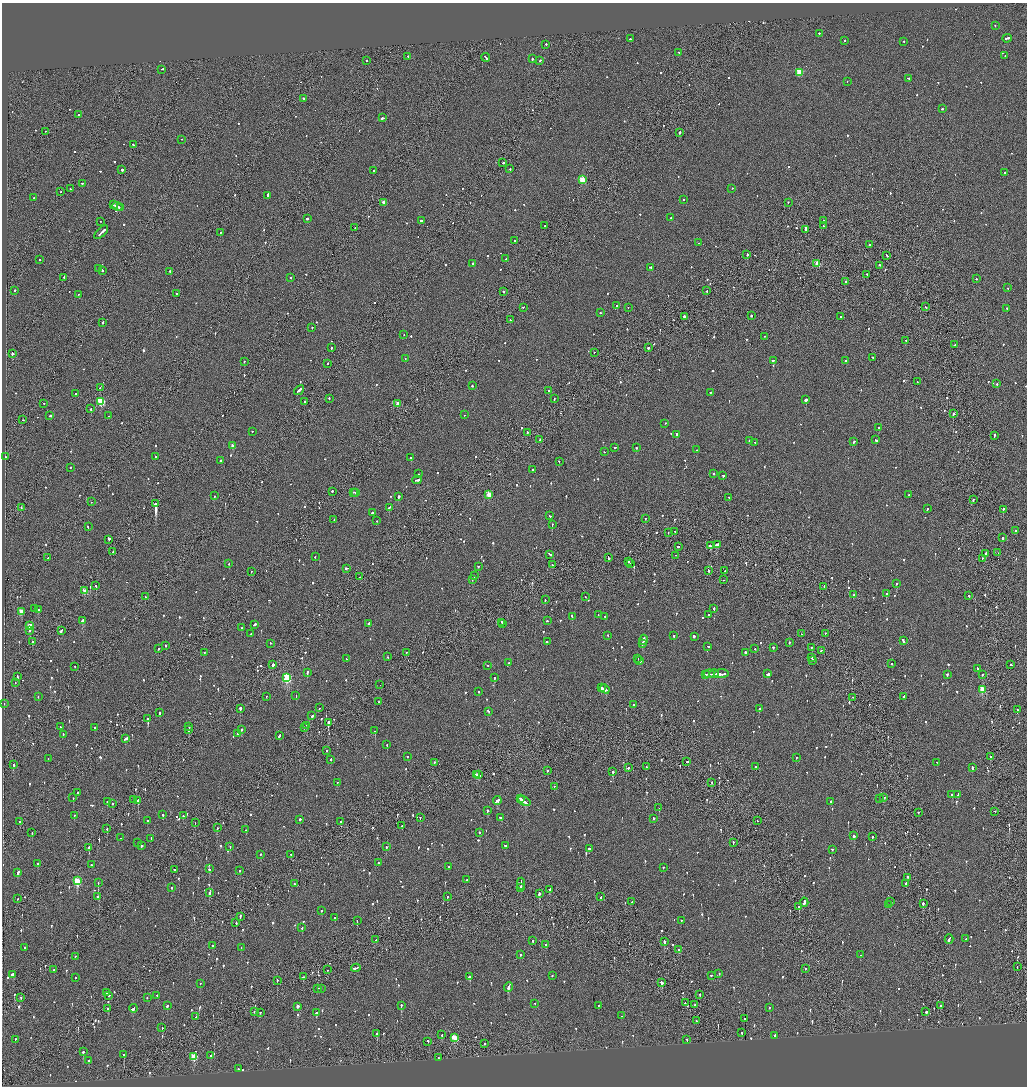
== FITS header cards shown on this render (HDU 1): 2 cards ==
NAXIS1  =                 2050
NAXIS2  =                 2168

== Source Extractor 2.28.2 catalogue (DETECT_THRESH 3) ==
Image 2050 x 2168 px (HDU 1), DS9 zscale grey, zoomed out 1/2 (1 PNG px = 2 x 2 image px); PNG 1029 x 1088 px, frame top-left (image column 2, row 2168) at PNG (2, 3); each listed source drawn as its Kron ellipse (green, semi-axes under 4 px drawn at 4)
Background -0.111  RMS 0.11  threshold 0.319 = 3 sigma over >= 5 px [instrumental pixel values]
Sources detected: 1226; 52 cannot appear on this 1/2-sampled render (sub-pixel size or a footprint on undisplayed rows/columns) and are neither listed nor drawn; of the other 1174, the 500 brightest by FLUX_AUTO listed and drawn (674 fainter detections omitted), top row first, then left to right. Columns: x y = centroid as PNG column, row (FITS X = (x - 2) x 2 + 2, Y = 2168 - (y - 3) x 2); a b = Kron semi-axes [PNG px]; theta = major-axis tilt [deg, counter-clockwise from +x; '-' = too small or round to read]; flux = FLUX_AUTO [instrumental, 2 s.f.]
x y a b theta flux
995 26 2 2 - 130
819 34 2 2 - 130
630 39 2 2 - 120
1007 39 5 2 - 340
845 41 2 2 - 100
904 42 2 2 - 93
546 45 3 2 - 160
679 53 2 2 - 96
1005 56 2 2 - 120
408 57 2 2 - 130
486 58 4 2 - 350
532 59 2 2 - 220
367 61 2 1 - 99
540 61 2 2 - 130
162 70 2 1 - 300
799 73 3 3 - 830
909 79 3 2 - 450
847 82 2 2 - 83
304 99 2 2 - 150
942 109 2 2 - 170
78 115 2 2 - 90
383 118 3 2 - 470
45 132 2 1 - 150
679 133 2 2 - 900
182 140 2 2 - 89
133 145 2 2 - 220
503 163 2 1 - 620
510 169 2 2 - 120
122 170 3 2 - 520
374 171 2 2 - 120
1005 173 2 2 - 230
582 180 3 3 - 910
82 184 2 2 - 160
70 189 2 2 - 150
732 189 2 2 - 110
61 192 2 1 - 97
268 196 4 2 - 430
34 198 3 1 - 240
683 200 2 2 - 80
383 203 3 2 - 130
788 203 2 1 - 140
113 205 4 1 - 320
117 207 5 2 - 460
120 208 2 1 - 220
671 218 2 2 - 340
307 219 2 2 - 610
421 221 2 2 - 400
823 221 2 2 - 200
100 222 2 1 - 180
545 226 2 2 - 200
823 226 2 2 - 140
355 228 2 1 - 93
805 230 4 2 - 310
101 233 9 2 44 520
220 233 2 2 - 190
514 241 2 2 - 87
699 243 2 2 - 440
869 245 2 2 - 150
747 255 2 2 - 120
887 256 3 2 - 180
505 259 2 2 - 130
40 260 2 2 - 100
473 264 3 2 - 290
817 264 3 2 - 420
880 266 2 2 - 140
650 268 3 2 - 170
98 269 2 2 - 110
102 271 2 2 - 130
170 272 2 2 - 140
867 275 2 2 - 83
64 278 2 2 - 280
291 278 2 1 - 120
976 279 2 2 - 130
846 282 2 1 - 460
1008 288 2 2 - 83
15 291 2 2 - 190
707 291 2 1 - 87
503 292 2 2 - 190
176 294 2 1 - 160
78 295 2 2 - 85
617 306 2 2 - 270
926 307 3 2 - 130
523 308 2 2 - 110
628 308 2 2 - 82
1007 309 2 2 - 130
600 313 2 2 - 140
751 316 2 2 - 420
684 317 2 2 - 210
841 317 2 2 - 110
510 320 2 2 - 100
103 323 2 2 - 140
312 328 2 2 - 120
404 335 2 2 - 90
765 337 2 2 - 89
906 341 2 2 - 140
955 345 2 2 - 95
331 348 2 2 - 210
648 348 2 2 - 840
594 353 2 2 - 120
12 354 2 2 - 410
872 358 2 2 - 110
405 359 2 2 - 110
773 361 3 2 - 130
846 361 2 2 - 110
244 362 2 2 - 130
327 364 2 2 - 150
917 382 2 2 - 82
997 384 2 2 - 80
472 386 2 2 - 140
100 388 3 2 - 150
299 391 6 2 42 620
548 391 2 2 - 92
710 393 2 2 - 110
75 394 2 2 - 110
329 399 2 2 - 110
554 399 2 1 - 190
806 400 2 2 - 2700
101 402 3 3 - 1200
304 402 2 2 - 470
44 404 2 2 - 110
398 404 2 2 - 210
91 409 2 2 - 140
953 414 2 2 - 610
464 415 2 1 - 88
50 416 3 2 - 280
109 416 2 2 - 470
22 420 2 2 - 120
665 424 2 2 - 220
879 428 2 2 - 420
252 432 2 1 - 460
527 433 2 2 - 140
677 435 2 2 - 500
994 436 3 2 - 240
539 440 2 1 - 85
876 440 3 2 - 380
749 441 2 2 - 140
854 442 3 2 - 150
755 443 4 2 - 350
233 446 3 2 - 190
615 448 2 2 - 88
636 448 2 2 - 120
696 450 2 2 - 92
604 452 2 1 - 200
6 457 2 2 - 260
155 457 2 2 - 210
411 458 2 2 - 400
221 461 2 2 - 140
559 462 2 2 - 86
70 468 2 2 - 90
533 470 2 2 - 83
419 474 2 2 - 85
714 474 2 2 - 120
723 476 2 2 - 180
417 480 5 2 - 250
332 492 2 2 - 630
353 493 2 2 - 190
356 493 3 2 - 220
489 495 3 3 - 560
909 495 2 2 - 150
214 496 2 1 - 270
398 497 2 2 - 610
729 498 2 1 - 120
973 500 3 2 - 150
91 502 2 1 - 190
156 504 3 2 - 12000
21 508 2 2 - 160
389 508 4 2 - 310
927 509 2 2 - 120
1003 510 2 2 - 190
372 513 2 2 - 170
550 516 2 2 - 90
645 519 2 2 - 96
334 520 2 1 - 100
377 521 2 2 - 250
552 525 2 2 - 150
88 527 2 2 - 140
1015 531 2 1 - 84
675 532 2 2 - 100
668 533 2 1 - 80
1002 538 2 2 - 380
109 540 3 2 - 220
717 545 3 2 - 660
710 546 3 2 - 550
679 547 3 1 - 230
113 552 3 2 - 470
998 553 2 1 - 83
985 554 2 2 - 1100
550 555 3 2 - 140
675 556 2 1 - 88
315 557 2 2 - 96
48 558 2 1 - 83
608 558 3 1 - 230
982 559 2 2 - 110
629 562 2 2 - 140
229 564 2 2 - 130
630 564 2 2 - 120
552 565 2 2 - 120
478 567 2 2 - 100
346 569 3 2 - 240
708 571 2 2 - 160
724 571 2 2 - 80
251 572 2 2 - 130
474 576 2 2 - 140
360 577 2 1 - 98
472 580 2 2 - 150
723 580 2 1 - 110
896 584 2 2 - 87
96 586 2 2 - 240
824 587 2 2 - 180
85 591 3 2 - 300
886 594 2 2 - 670
854 595 2 2 - 190
969 596 2 2 - 260
145 597 2 2 - 82
585 597 2 1 - 120
545 600 2 2 - 82
35 609 2 2 - 120
714 609 3 2 - 180
38 610 2 2 - 400
21 612 3 3 - 300
598 615 2 2 - 120
708 615 2 2 - 84
572 617 3 2 - 240
605 617 2 2 - 85
83 621 3 2 - 600
547 621 2 2 - 130
502 623 2 2 - 140
369 624 2 2 - 160
502 624 2 1 - 160
254 625 3 2 - 320
30 626 3 3 - 380
241 628 2 2 - 98
30 631 2 2 - 89
61 631 3 2 - 230
251 634 2 1 - 120
801 634 2 2 - 83
825 634 2 2 - 80
608 636 2 2 - 92
674 636 2 2 - 91
694 637 2 2 - 160
643 640 5 2 - 400
903 641 4 2 - 310
32 642 2 2 - 250
547 642 2 2 - 140
789 643 2 2 - 94
270 644 2 2 - 160
642 644 3 2 - 280
166 646 2 2 - 95
708 647 2 2 - 120
773 648 2 2 - 120
811 648 2 2 - 130
158 649 2 2 - 110
755 649 2 2 - 100
821 651 2 2 - 150
204 653 2 1 - 120
406 653 2 2 - 100
745 653 3 2 - 380
388 657 2 1 - 310
812 658 2 2 - 160
347 659 2 2 - 95
638 659 2 1 - 380
640 661 2 1 - 230
812 661 2 2 - 160
508 663 2 2 - 110
892 664 2 1 - 99
273 665 2 1 - 3700
1011 665 3 2 - 210
488 666 2 2 - 130
75 667 2 2 - 80
978 669 3 2 - 300
307 673 3 2 - 190
709 674 5 1 - 420
714 674 5 2 - 310
721 674 7 2 3 680
768 674 3 2 - 320
705 675 2 2 - 200
947 675 2 2 - 280
982 675 2 2 - 160
17 677 3 2 - 240
287 678 4 3 - 1700
494 678 2 2 - 170
15 683 2 1 - 84
380 685 2 1 - 130
601 688 3 2 - 180
605 689 5 2 - 350
982 690 3 3 - 620
479 692 2 2 - 84
296 696 2 2 - 270
38 697 2 2 - 86
266 697 2 1 - 80
904 697 3 2 - 130
852 698 2 1 - 150
378 702 2 1 - 110
4 704 2 2 - 130
634 705 2 1 - 80
319 708 2 1 - 84
240 709 2 2 - 2200
759 709 2 2 - 350
1017 710 2 1 - 120
488 712 3 2 - 200
159 713 2 2 - 120
312 716 2 2 - 140
148 719 2 2 - 1000
328 723 4 1 - 5500
307 726 3 2 - 140
61 727 2 2 - 100
189 727 2 2 - 200
94 728 2 2 - 120
304 728 2 2 - 100
189 730 2 2 - 1300
241 730 2 2 - 250
375 731 2 2 - 200
237 734 2 2 - 150
63 735 2 2 - 100
279 736 3 2 - 190
126 739 4 2 - 260
387 745 2 2 - 360
327 751 2 2 - 130
990 756 2 2 - 150
407 757 2 2 - 89
796 758 2 2 - 94
48 759 2 2 - 94
331 760 3 2 - 120
687 762 2 1 - 860
435 763 2 2 - 140
937 763 2 1 - 86
13 765 2 1 - 310
646 767 2 2 - 180
756 767 2 2 - 120
628 768 2 2 - 88
972 768 3 2 - 220
547 771 2 1 - 210
613 772 2 2 - 560
477 775 3 2 - 250
479 775 3 2 - 210
337 783 2 2 - 83
711 783 2 2 - 140
554 787 2 2 - 82
78 793 2 2 - 370
952 795 2 2 - 240
958 795 3 2 - 230
73 798 2 2 - 120
884 798 3 2 - 100
520 799 2 2 - 140
879 799 2 1 - 230
134 800 2 2 - 130
138 801 2 1 - 1100
497 801 4 2 - 670
107 802 2 2 - 260
524 802 7 2 -33 650
830 802 2 2 - 140
113 804 2 2 - 100
659 808 2 1 - 200
487 811 2 2 - 480
995 812 2 2 - 80
918 813 2 2 - 92
163 815 2 2 - 400
74 816 2 2 - 290
183 816 2 2 - 170
420 818 2 2 - 220
501 818 3 2 - 150
653 819 2 2 - 260
300 820 2 2 - 240
147 821 2 2 - 120
757 821 2 1 - 210
20 822 2 2 - 140
341 822 2 2 - 490
195 823 2 1 - 160
402 826 2 2 - 110
217 828 2 1 - 230
107 829 2 1 - 160
246 830 2 2 - 120
32 833 2 1 - 190
479 833 2 2 - 170
854 836 2 2 - 470
872 837 2 2 - 280
121 838 2 2 - 130
151 839 2 2 - 120
138 843 2 1 - 88
733 843 2 2 - 110
141 846 2 2 - 870
505 846 3 2 - 140
230 847 2 2 - 120
386 847 3 2 - 230
89 848 3 2 - 530
589 849 2 2 - 490
832 850 2 2 - 87
261 855 2 1 - 320
291 855 2 2 - 120
379 863 2 1 - 240
38 864 2 2 - 130
91 865 2 2 - 120
449 867 2 2 - 110
663 868 2 2 - 170
209 869 2 2 - 200
174 870 2 2 - 93
239 871 2 2 - 82
18 873 3 2 - 180
907 878 2 2 - 170
467 880 2 2 - 100
77 881 3 3 - 1100
98 883 2 2 - 550
294 884 2 2 - 200
521 884 6 1 88 400
906 884 2 2 - 470
172 888 2 2 - 360
521 888 4 2 - 450
549 890 3 2 - 210
209 893 2 2 - 130
539 894 3 2 - 610
97 897 2 2 - 170
447 897 2 2 - 84
601 897 2 1 - 150
18 899 2 2 - 150
631 902 2 2 - 160
891 902 2 2 - 130
804 903 4 2 - 580
923 904 2 2 - 510
889 905 2 2 - 270
799 907 2 2 - 460
321 911 2 2 - 160
240 917 2 2 - 290
335 918 2 2 - 350
357 921 2 2 - 86
681 921 2 2 - 94
236 923 2 2 - 150
302 928 2 2 - 160
949 939 5 2 - 370
966 939 2 2 - 85
376 940 2 1 - 110
532 941 2 2 - 130
664 942 2 2 - 640
546 945 2 2 - 180
212 946 2 2 - 110
25 948 2 2 - 360
241 948 2 2 - 140
679 950 2 2 - 130
520 955 2 2 - 100
860 955 2 2 - 110
75 957 2 2 - 150
1017 967 2 2 - 87
356 968 5 2 - 270
805 969 2 1 - 85
54 970 2 2 - 120
327 970 2 1 - 110
719 974 2 2 - 95
12 975 3 2 - 150
552 976 2 2 - 80
711 976 2 2 - 100
303 977 2 2 - 110
470 977 2 2 - 210
75 978 2 2 - 130
277 981 2 2 - 150
662 983 2 2 - 970
200 984 2 2 - 96
508 988 5 2 - 400
318 989 2 2 - 140
321 989 2 2 - 85
107 993 2 2 - 120
700 995 2 1 - 110
109 996 2 2 - 80
157 996 2 2 - 86
21 998 2 2 - 81
147 998 2 2 - 130
685 1003 2 2 - 110
535 1004 2 2 - 86
694 1005 2 2 - 86
167 1006 3 2 - 180
401 1006 2 2 - 500
598 1006 2 2 - 79
941 1006 2 2 - 540
298 1007 3 3 - 99
769 1008 2 2 - 97
108 1009 2 2 - 150
133 1009 4 2 - 180
254 1012 2 2 - 130
926 1012 2 2 - 160
260 1013 2 2 - 87
316 1013 3 2 - 390
622 1016 2 2 - 230
196 1017 2 2 - 80
745 1019 2 1 - 540
696 1021 2 2 - 120
162 1028 2 2 - 210
742 1033 2 2 - 140
377 1034 2 2 - 170
442 1035 3 1 - 110
774 1036 2 2 - 180
455 1038 3 3 - 550
15 1040 2 2 - 100
687 1040 2 1 - 190
428 1042 2 2 - 290
485 1044 2 1 - 180
83 1052 2 2 - 310
124 1055 2 2 - 200
210 1056 2 2 - 270
194 1057 3 3 - 740
438 1058 2 1 - 120
89 1061 2 2 - 300
238 1069 2 2 - 120
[674 fainter detections neither listed nor drawn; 52 sub-pixel or undisplayed-footprint detections neither listed nor drawn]